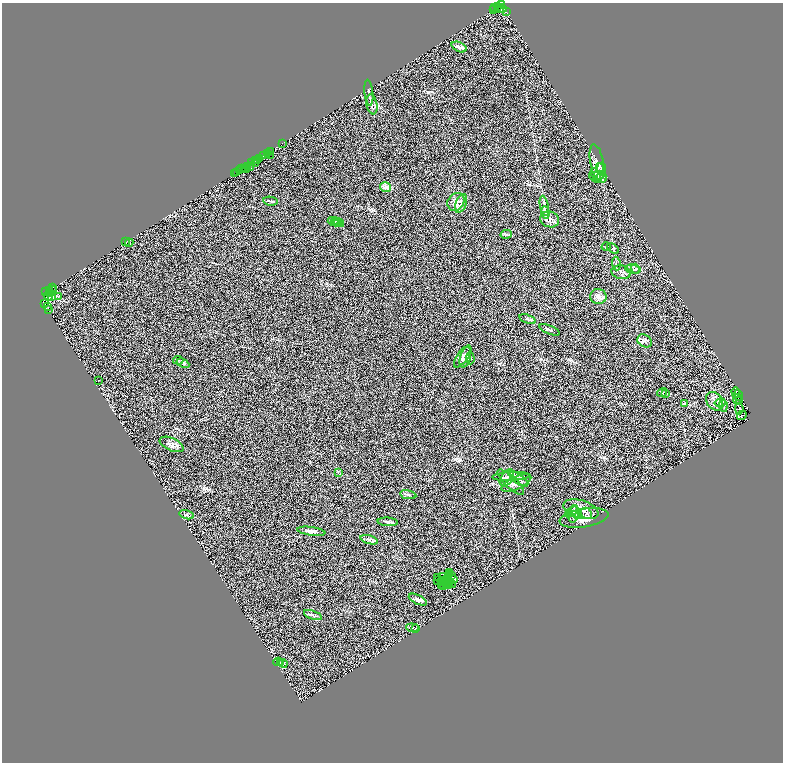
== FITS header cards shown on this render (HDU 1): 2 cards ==
NAXIS1  =                 1562
NAXIS2  =                 1520

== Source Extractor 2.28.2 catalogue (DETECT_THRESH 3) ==
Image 1562 x 1520 px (HDU 1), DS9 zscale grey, zoomed out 1/2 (1 PNG px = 2 x 2 image px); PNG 785 x 764 px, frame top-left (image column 2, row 1519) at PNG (2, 3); each listed source drawn as its Kron ellipse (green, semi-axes under 4 px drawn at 4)
Background 0.555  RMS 0.23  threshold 0.694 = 3 sigma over >= 5 px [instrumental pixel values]
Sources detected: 168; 39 cannot appear on this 1/2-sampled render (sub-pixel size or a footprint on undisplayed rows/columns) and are neither listed nor drawn; the other 129 listed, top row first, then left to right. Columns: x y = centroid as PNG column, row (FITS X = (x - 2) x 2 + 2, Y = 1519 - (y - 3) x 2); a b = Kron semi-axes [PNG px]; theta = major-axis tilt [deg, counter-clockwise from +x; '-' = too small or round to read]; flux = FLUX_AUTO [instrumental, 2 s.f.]
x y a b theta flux
501 5 3 2 - 180
498 6 2 2 - 180
495 8 2 1 - 78
499 8 3 1 - 110
502 8 5 3 - 570
493 9 2 1 - 22
506 11 2 1 - 45
459 47 8 4 -23 140
369 93 13 3 -84 100
372 104 10 5 -79 170
282 144 2 1 - 47
270 151 2 1 - 230
267 154 2 1 - 46
264 155 3 2 - 74
270 155 2 1 - 20
259 159 3 2 - 660
256 160 2 2 - 240
258 161 2 1 - 61
597 162 18 6 -80 360
251 163 2 1 - 250
256 163 2 1 - 190
249 166 4 2 - 200
247 167 3 2 - 99
599 167 3 2 - 240
244 168 2 1 - 27
246 168 5 1 - 97
602 168 5 3 - 100
242 169 2 1 - 43
239 170 2 2 - 200
236 172 2 2 - 600
234 174 2 1 - 370
596 175 7 2 -63 51
602 177 6 4 80 110
598 178 9 5 -14 100
385 187 5 4 - 110
270 201 7 3 -9 85
456 202 9 8 - 230
461 203 10 5 68 180
544 206 10 3 -78 110
545 212 6 3 -83 79
550 219 9 8 - 180
333 221 5 4 - 68
335 222 4 3 - 58
337 222 5 3 - 58
339 223 5 4 - 71
506 234 6 3 10 66
126 242 3 2 - 96
129 243 4 3 - 99
606 247 4 2 - 43
613 248 7 4 -39 67
616 263 7 2 -84 55
633 269 7 4 -9 120
636 269 5 3 - 79
621 272 10 6 -11 170
52 288 2 2 - 250
52 290 4 2 - 400
49 291 4 1 - 490
45 292 2 1 - 7.4
50 293 2 2 - 890
49 296 4 2 - 2300
51 296 3 3 - 3500
58 297 3 3 - 42
598 297 8 7 - 210
45 303 2 1 - 300
48 307 2 1 - 23
48 309 2 1 - 23
528 319 9 3 -18 97
550 330 11 3 -21 100
645 341 7 6 - 140
463 356 13 5 54 200
465 357 10 5 74 180
470 358 6 3 -84 52
178 360 5 3 - 57
183 363 7 4 -27 84
98 380 2 1 - 14
662 392 5 1 - 21
736 392 5 1 - 27
666 393 3 2 - 25
738 395 5 1 - 31
737 399 5 2 - 39
714 401 10 7 -52 260
739 401 3 2 - 34
685 403 3 2 - 32
720 403 6 2 10 50
723 405 6 4 -83 96
739 409 5 4 - 52
742 415 5 2 - 37
172 444 13 6 -24 210
338 473 3 2 - 28
511 476 19 4 3 230
507 478 9 6 56 180
518 479 11 4 -35 180
511 482 17 6 -42 270
516 483 16 6 25 250
408 495 8 3 -10 91
581 509 18 9 -16 440
571 512 7 4 32 99
576 512 7 4 -70 90
586 513 6 5 - 110
574 514 9 5 78 150
187 515 7 2 -15 66
584 518 25 9 9 510
388 522 10 3 -3 100
311 531 14 3 -8 150
369 540 9 3 -16 100
449 572 2 1 - 27
450 574 3 2 - 17
442 576 2 1 - 21
449 576 2 2 - 11
452 576 2 1 - 34
437 577 3 2 - 66
454 579 3 1 - 29
443 580 3 1 - 0.11
438 581 2 1 - 27
445 581 2 1 - 3.1
441 582 2 2 - 22
450 583 2 1 - 16
442 584 3 1 - 6.6
452 584 4 1 - 14
448 585 2 1 - 14
443 586 2 1 - 30
447 586 2 2 - 32
418 600 10 4 -27 130
313 615 9 3 -20 85
412 628 6 3 -7 95
415 628 3 2 - 56
278 662 5 3 - 91
281 662 4 3 - 63
283 663 5 3 - 57
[39 sub-pixel or undisplayed-footprint detections neither listed nor drawn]